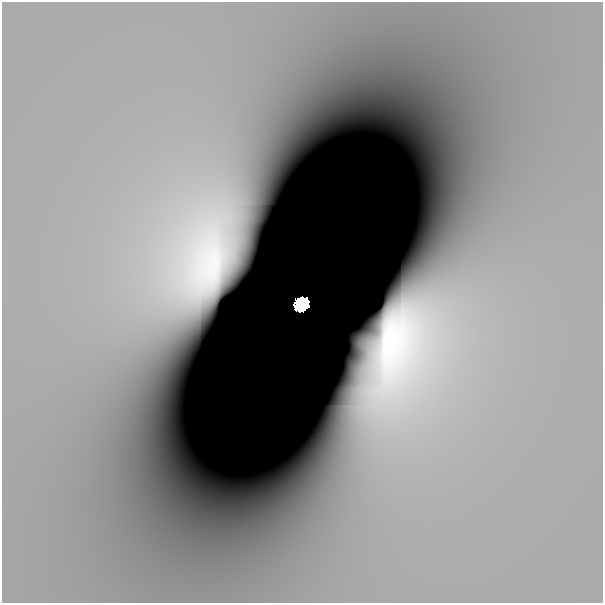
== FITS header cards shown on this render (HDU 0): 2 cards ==
NAXIS1  =                  601
NAXIS2  =                  601

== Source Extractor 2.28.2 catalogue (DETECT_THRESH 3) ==
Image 601 x 601 px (HDU 0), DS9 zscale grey, 1 PNG px = 1 image px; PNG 605 x 605 px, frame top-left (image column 1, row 601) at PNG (2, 2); no overlay
Background -8.04e-13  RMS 1.1e-11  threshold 3.26e-11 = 3 sigma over >= 5 px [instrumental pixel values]
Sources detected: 4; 3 with non-positive FLUX_AUTO (blend fragments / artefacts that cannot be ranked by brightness) are not listed; the other 1 listed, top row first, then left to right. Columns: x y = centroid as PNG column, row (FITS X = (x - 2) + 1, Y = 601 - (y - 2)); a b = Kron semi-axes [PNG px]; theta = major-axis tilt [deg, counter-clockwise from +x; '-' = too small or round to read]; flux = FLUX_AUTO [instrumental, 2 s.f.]
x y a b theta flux
301 304 12 10 48 6.4
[3 non-positive-flux detections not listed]